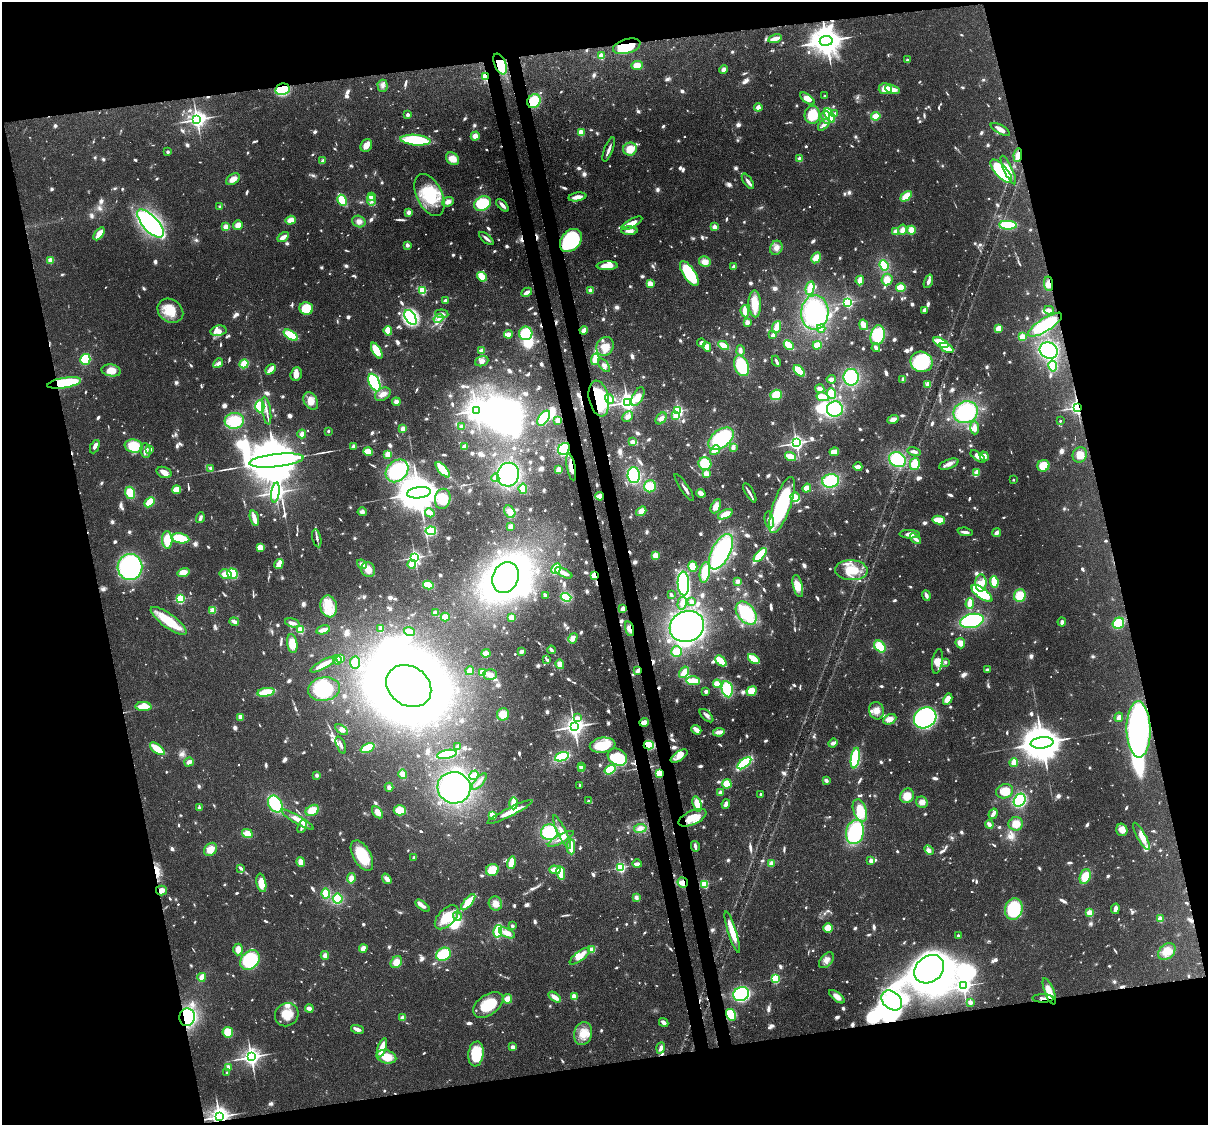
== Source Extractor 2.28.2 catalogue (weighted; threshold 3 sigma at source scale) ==
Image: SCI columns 97-4918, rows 161-4650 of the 5007 x 4916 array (HDU 1 of 3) = the unmasked area's bounding box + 8 px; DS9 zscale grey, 4 x 4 block average (1 PNG px = mean of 4 x 4 image px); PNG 1210 x 1127 px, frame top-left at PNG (2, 2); each listed source drawn as its Kron ellipse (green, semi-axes under 4 px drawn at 4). Shown black and unused: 28% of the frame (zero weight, under 3 of 4 exposures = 7% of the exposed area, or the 3 px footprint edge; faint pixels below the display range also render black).
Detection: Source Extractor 2.28.2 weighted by HDU 2 'WHT'. Background 0.126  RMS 0.0044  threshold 0.02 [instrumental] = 3 sigma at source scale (4.5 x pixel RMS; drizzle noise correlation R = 1.50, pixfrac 1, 0.05/0.05 arcsec/px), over >= 5 px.
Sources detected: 1608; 25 too faint to see at this stretch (4 x 4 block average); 44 inside a brighter object's white glare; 6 cosmic-ray / hot-pixel residue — neither listed nor drawn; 14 coinciding with a brighter row at this scale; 107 inside a brighter listed object's ellipse — not listed separately; of the other 1412, all 500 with FLUX_AUTO >= 10.3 (the completeness limit of this list) listed and drawn (912 fainter detections not listed), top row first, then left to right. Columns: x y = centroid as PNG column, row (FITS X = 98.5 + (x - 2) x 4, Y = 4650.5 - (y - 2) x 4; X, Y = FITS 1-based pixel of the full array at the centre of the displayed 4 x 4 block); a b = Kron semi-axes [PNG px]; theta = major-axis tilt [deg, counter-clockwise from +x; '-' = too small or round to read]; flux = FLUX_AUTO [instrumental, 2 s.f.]
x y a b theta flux
775 39 7 2 16 32
826 41 6 5 - 6700
627 46 14 7 16 120
601 56 2 2 - 100
907 60 2 2 - 22
500 64 11 5 -68 110
637 65 6 4 3 35
724 70 4 3 - 16
485 77 3 2 - 110
383 86 6 5 - 12
282 89 7 5 12 130
885 89 6 5 - 33
892 89 7 3 -16 32
825 96 2 2 - 15
807 99 8 4 -37 26
534 101 7 6 - 77
758 107 4 3 - 17
835 113 2 2 - 14
408 115 2 2 - 40
812 115 9 8 - 76
830 115 8 3 -60 160
876 116 4 4 - 32
826 117 7 4 -79 17
197 119 3 3 - 1600
824 125 7 3 46 16
1000 129 11 4 -28 15
581 132 2 2 - 120
475 136 4 4 - 20
415 140 15 5 -5 180
366 145 7 5 55 22
609 149 13 2 69 12
630 149 7 6 - 43
168 152 2 2 - 24
1018 155 7 4 82 25
452 159 7 5 -44 33
800 159 2 2 - 63
323 161 4 2 - 13
1008 170 15 4 -64 30
1001 171 15 6 -48 240
233 179 7 5 33 23
748 181 9 3 -55 14
429 195 22 12 -64 140
906 196 6 3 43 54
372 197 2 2 - 90
577 197 9 3 9 28
342 200 6 3 -61 81
371 200 6 3 -88 14
448 202 6 4 23 18
482 204 9 7 29 130
502 205 8 3 -47 12
220 206 2 2 - 16
409 212 2 2 - 69
291 220 5 3 - 25
359 221 7 5 -19 15
150 223 17 7 -47 540
632 223 11 4 28 26
238 225 5 4 - 24
1008 225 9 4 -4 130
226 227 2 2 - 110
715 227 2 2 - 78
902 230 5 3 - 20
911 230 4 3 - 37
629 231 8 3 1 16
895 231 3 3 - 16
99 234 7 3 54 47
283 237 6 3 32 20
486 238 9 3 -41 11
571 240 13 9 51 300
407 245 2 2 - 48
776 248 7 6 - 18
816 258 6 4 61 32
51 260 2 2 - 110
705 262 6 5 - 25
884 265 5 3 - 71
607 266 10 4 2 49
734 267 2 2 - 39
689 274 14 6 -56 190
482 277 5 3 - 55
860 280 5 2 - 35
887 280 6 5 - 30
928 281 7 3 69 12
650 284 4 3 - 29
1049 284 7 4 -81 22
901 287 5 3 - 86
810 288 7 3 78 53
422 291 2 2 - 250
590 291 2 2 - 65
527 292 6 2 27 18
446 301 3 2 - 11
848 302 2 2 - 500
755 304 13 6 -87 55
306 308 7 6 - 93
924 310 4 2 - 12
1049 310 5 2 - 14
170 311 14 11 -35 67
745 311 6 2 -84 42
815 312 17 13 88 340
442 314 6 3 -6 10
410 317 8 5 -58 150
439 319 5 3 - 12
747 322 3 3 - 19
864 325 5 2 - 58
1045 325 20 6 33 140
777 327 6 3 68 43
821 328 4 3 - 12
998 328 4 3 - 28
584 330 4 2 - 20
218 331 8 5 10 16
388 331 5 3 - 39
526 333 7 6 - 100
509 334 4 4 - 17
291 335 8 4 -33 88
773 335 3 2 - 17
878 335 10 7 77 150
1022 337 2 2 - 140
701 343 4 3 - 12
941 343 8 3 -28 72
724 345 5 3 - 37
789 345 5 2 - 78
817 345 4 4 - 30
605 346 10 8 62 46
707 347 5 4 - 23
876 348 4 2 - 13
946 348 7 2 -26 53
740 350 5 3 - 13
377 351 9 4 -60 54
482 351 4 4 - 15
1049 351 9 7 -26 230
85 359 5 5 - 81
595 359 5 3 - 48
482 361 7 5 20 14
776 361 6 2 -64 10
921 362 11 10 - 180
218 363 5 3 - 12
244 364 5 3 - 52
604 365 8 4 -51 12
741 366 11 7 -69 140
1053 366 5 4 - 55
271 369 6 2 48 42
111 370 10 6 -10 40
799 371 7 3 -49 82
296 374 7 5 69 27
851 377 8 7 - 170
831 379 4 3 - 13
903 379 3 2 - 12
64 383 17 5 10 190
374 383 9 5 -64 230
927 384 4 2 - 15
820 389 4 3 - 18
383 394 8 6 32 18
831 394 5 4 - 54
776 395 6 5 - 61
638 397 10 5 63 41
823 397 6 3 -11 68
599 398 18 10 -78 200
609 399 5 3 - 22
311 401 9 6 -59 31
396 402 4 4 - 14
627 402 3 3 - 1600
260 406 6 4 90 80
1077 407 2 2 - 1100
835 409 8 7 - 180
476 410 4 3 - 2100
267 411 14 2 -81 11
678 411 2 2 - 560
966 412 12 10 20 200
676 416 2 2 - 98
627 417 6 5 - 12
544 418 8 5 54 86
661 418 7 4 49 17
893 419 5 3 - 19
558 420 4 3 - 19
234 421 9 8 - 110
1060 421 2 2 - 11
462 426 3 2 - 13
975 428 6 3 -87 17
402 429 4 3 - 19
328 431 2 2 - 19
302 434 4 3 - 18
721 439 14 8 36 230
632 442 4 3 - 14
796 443 3 3 - 1300
134 446 9 6 -10 82
354 446 3 3 - 11
95 447 7 3 66 16
465 447 3 3 - 23
733 447 4 3 - 12
150 449 2 2 - 41
564 449 6 5 - 120
146 450 7 5 -82 13
715 450 5 2 - 67
914 451 6 3 -15 13
368 452 5 4 - 38
834 452 5 3 - 36
388 454 4 3 - 46
1080 455 8 7 - 27
790 456 6 3 -19 46
978 456 8 4 -36 19
984 456 5 3 - 19
276 460 27 6 6 38000
897 460 9 7 -29 170
705 464 6 6 - 73
915 464 6 5 - 52
949 464 10 4 21 16
1043 466 6 5 - 46
571 467 13 3 -79 38
858 467 4 3 - 20
211 468 2 2 - 27
443 470 9 4 -48 73
559 470 3 3 - 27
397 471 13 10 46 190
164 472 8 5 -18 17
976 473 4 2 - 47
706 474 2 2 - 92
508 475 12 11 - 360
634 475 8 6 -89 170
495 478 4 3 - 11
1013 480 2 2 - 11
831 481 8 6 8 150
650 486 6 6 - 60
684 487 16 2 -56 13
807 488 5 3 - 28
523 489 5 3 - 50
177 490 4 3 - 49
275 492 10 3 81 1500
130 493 6 5 - 59
419 493 12 5 7 15000
701 493 5 3 - 27
750 493 11 2 -59 13
600 496 4 3 - 36
795 497 5 4 - 43
443 499 10 7 79 84
150 502 6 3 44 65
782 505 29 9 70 330
716 506 7 4 65 24
641 511 5 4 - 26
362 512 4 4 - 11
510 512 7 5 -57 24
430 513 5 2 - 42
725 514 8 3 27 38
200 518 5 2 - 12
254 518 8 2 -76 39
769 520 9 4 -80 15
939 520 6 3 -12 63
510 526 3 3 - 17
431 531 5 4 - 91
965 532 7 2 -8 13
996 533 4 3 - 12
910 534 10 4 -1 19
180 538 9 5 -10 110
317 538 9 2 -78 11
916 539 6 3 -41 15
167 540 8 5 -87 77
260 547 4 3 - 35
721 552 19 9 63 350
655 555 3 3 - 29
760 555 8 3 47 140
415 557 2 2 - 830
279 564 5 2 - 53
362 564 5 4 - 15
412 564 4 3 - 33
693 566 5 4 - 36
130 567 13 12 - 430
368 569 8 6 -65 29
556 569 6 3 61 83
851 570 16 10 -3 77
183 572 6 4 16 32
705 572 10 5 81 53
564 573 9 2 -25 28
226 574 6 5 - 40
233 574 5 5 - 79
594 575 2 2 - 140
505 578 16 12 64 500
737 581 3 3 - 11
994 582 6 3 -83 84
683 583 12 5 -87 330
981 583 8 5 88 23
428 585 5 3 - 74
798 586 11 4 -76 41
982 593 12 5 -37 180
671 594 3 2 - 11
545 595 3 2 - 11
926 595 5 3 - 12
1020 595 6 6 - 56
566 597 5 4 - 110
180 599 2 2 - 320
692 602 2 2 - 39
682 603 6 4 76 13
970 603 5 2 - 59
329 606 11 8 -80 48
622 609 4 3 - 17
213 610 2 2 - 130
435 613 2 2 - 55
746 613 13 8 -50 170
445 617 4 3 - 56
512 618 3 3 - 33
168 621 21 7 -36 99
972 621 12 7 12 310
234 622 5 2 - 17
1062 622 4 3 - 11
292 623 7 3 -15 17
1118 623 6 5 - 79
687 626 17 15 24 580
381 629 4 2 - 13
630 629 7 4 -74 17
300 630 2 2 - 210
323 630 7 3 14 23
409 631 5 3 - 35
573 638 5 4 - 16
960 643 5 4 - 24
292 644 9 5 -81 52
880 646 7 5 -46 57
551 650 4 2 - 12
521 652 2 2 - 18
676 652 5 5 - 39
486 653 4 3 - 24
341 658 2 2 - 62
754 659 6 2 -36 89
337 660 5 3 - 19
547 660 2 2 - 11
721 661 6 3 -43 84
937 661 12 5 81 23
946 662 2 2 - 14
355 663 6 5 - 40
323 664 14 3 29 49
560 664 5 4 - 22
987 670 2 2 - 13
470 671 4 3 - 18
638 671 3 2 - 22
483 672 4 3 - 40
684 672 6 3 56 37
490 674 7 5 -1 18
693 681 7 3 -2 68
717 684 4 3 - 45
409 686 24 19 -36 4100
324 689 16 12 8 140
727 689 8 5 -78 100
706 691 2 2 - 44
752 691 5 4 - 48
266 692 8 4 9 90
948 699 6 4 59 29
143 706 8 4 -3 54
876 711 9 7 -72 23
503 714 6 6 - 41
706 716 8 3 -44 11
241 717 3 2 - 31
1119 717 5 3 - 18
578 718 2 2 - 32
925 718 12 10 34 720
890 719 7 5 25 24
644 722 5 3 - 19
574 726 4 3 - 2200
1139 729 28 12 -89 780
341 730 7 4 -35 12
696 730 5 2 - 26
719 732 6 2 8 26
833 743 5 3 - 11
1042 743 11 5 6 14000
341 745 9 2 -67 14
603 745 13 7 7 67
649 745 5 4 - 84
458 747 3 2 - 20
368 748 7 3 23 100
157 749 9 3 -38 88
447 754 10 4 11 140
679 756 9 4 33 24
562 757 7 3 18 140
617 757 10 8 -30 83
855 758 10 4 81 190
189 762 5 3 - 13
1014 762 4 3 - 44
744 763 8 3 40 180
581 766 2 2 - 73
582 769 4 2 - 17
610 770 6 4 33 89
659 773 4 3 - 35
403 774 5 4 - 17
317 775 2 2 - 32
474 775 5 4 - 21
826 780 3 3 - 11
479 782 10 2 49 10
727 784 5 4 - 45
579 785 2 2 - 11
389 787 4 4 - 12
454 788 16 15 - 400
1005 791 8 7 - 58
721 793 3 2 - 23
761 794 2 2 - 13
907 796 7 6 - 48
1020 800 7 5 55 210
588 801 2 2 - 16
922 802 6 5 - 19
514 803 6 3 89 65
275 804 9 6 -56 91
697 804 8 3 -74 60
726 804 5 3 - 16
199 808 2 2 - 30
312 810 7 5 28 43
400 810 6 5 - 47
860 810 11 6 -71 82
377 812 6 4 -55 26
510 812 25 4 27 48
993 814 5 2 - 19
492 815 4 3 - 30
692 818 15 6 24 57
297 819 18 3 -30 29
989 824 4 2 - 19
1016 824 7 6 - 36
302 827 7 2 66 12
640 828 6 4 8 18
1122 830 6 5 - 27
549 832 8 8 - 150
562 832 18 4 -64 32
855 832 12 9 77 210
247 834 5 4 - 32
1141 836 15 4 -61 39
561 839 14 3 28 17
695 846 5 2 - 11
571 847 7 3 -87 49
210 849 7 5 47 33
929 850 5 3 - 11
362 856 17 9 -60 120
414 858 2 2 - 14
871 861 2 2 - 57
301 862 5 4 - 24
511 863 6 3 73 56
771 863 4 3 - 15
637 864 4 3 - 13
620 867 2 2 - 470
240 868 3 2 - 13
492 870 6 6 - 55
555 870 5 2 - 48
561 873 7 3 -79 69
1085 876 8 5 71 48
351 878 5 4 - 20
387 879 6 4 -55 18
261 883 9 4 -78 45
683 883 5 4 - 22
704 884 2 2 - 230
161 890 5 5 - 22
326 894 5 3 - 58
636 897 3 3 - 11
338 899 5 5 - 78
468 902 10 3 50 87
495 904 7 6 - 21
423 906 8 3 -38 17
1014 909 11 8 74 180
1115 909 5 2 - 18
1090 913 2 2 - 180
457 916 4 4 - 15
447 917 15 8 45 82
1160 919 2 2 - 100
512 926 2 2 - 25
828 928 5 4 - 49
498 931 6 4 75 80
732 932 21 3 -72 73
507 933 8 4 -24 31
958 935 2 2 - 16
363 948 4 3 - 19
238 949 6 5 - 21
592 950 4 3 - 27
1167 952 9 7 44 30
443 954 8 6 31 110
325 955 4 4 - 15
580 956 12 4 37 34
250 960 11 8 46 180
826 960 9 5 50 18
396 962 6 5 - 33
929 969 16 13 39 1700
202 977 4 3 - 39
775 979 2 2 - 340
963 986 3 3 - 1100
1049 991 14 4 -69 39
741 994 8 6 29 490
574 996 2 2 - 120
555 997 7 3 -35 25
837 997 9 4 -38 24
1043 998 10 3 -1 16
507 999 5 4 - 24
892 1000 11 8 -40 160
970 1002 2 2 - 58
488 1005 17 10 34 96
309 1008 4 2 - 21
287 1015 12 11 - 51
731 1015 6 4 -57 110
187 1017 9 7 84 250
403 1018 2 2 - 76
664 1023 5 2 - 17
357 1029 6 3 -12 14
228 1032 5 5 - 56
583 1033 11 9 77 43
513 1047 4 3 - 11
382 1048 10 3 71 57
661 1048 6 3 71 13
476 1054 12 7 83 120
251 1057 3 3 - 1800
386 1057 10 6 -15 54
229 1067 2 2 - 15
227 1073 2 2 - 15
219 1117 3 3 - 2300
Overlapping masked pixels (flux is a lower limit): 25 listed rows (the first 20) at x y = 826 41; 627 46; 500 64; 485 77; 282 89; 534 101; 1018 155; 1049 284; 64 383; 599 398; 1077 407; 564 449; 571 467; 600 496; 594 575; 630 629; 638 671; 1139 729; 649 745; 659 773